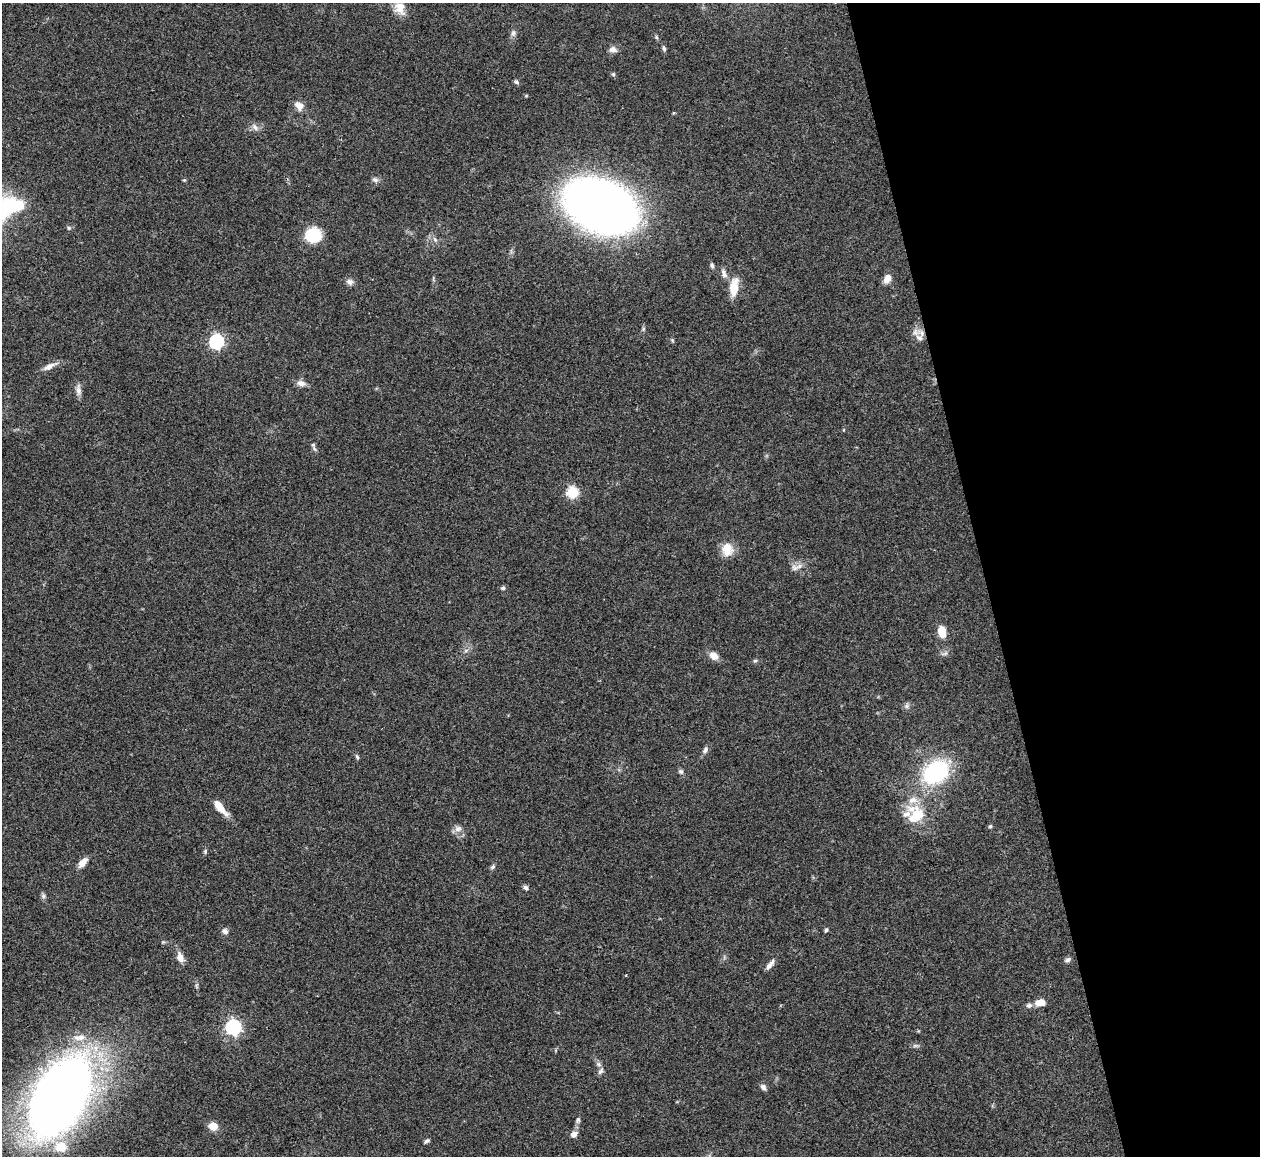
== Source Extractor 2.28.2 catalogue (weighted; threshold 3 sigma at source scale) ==
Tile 12 of 4 x 4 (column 4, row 3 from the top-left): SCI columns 3776-5033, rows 1413-2566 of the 5033 x 5015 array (HDU 1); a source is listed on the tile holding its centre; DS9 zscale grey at full resolution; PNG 1262 x 1158 px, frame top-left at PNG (2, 3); no overlay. Shown black and unused: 22% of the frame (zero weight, under 3 of 4 exposures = <1% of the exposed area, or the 3 px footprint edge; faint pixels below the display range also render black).
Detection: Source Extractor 2.28.2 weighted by HDU 2 'WHT'; one run over the whole footprint, this tile lists its part. Background 0.0492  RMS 0.0049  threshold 0.0219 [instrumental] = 3 sigma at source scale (4.5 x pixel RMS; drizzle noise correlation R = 1.50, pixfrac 1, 0.05/0.05 arcsec/px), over >= 5 px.
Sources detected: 69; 2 inside a brighter listed object's ellipse — not listed separately; the other 67 listed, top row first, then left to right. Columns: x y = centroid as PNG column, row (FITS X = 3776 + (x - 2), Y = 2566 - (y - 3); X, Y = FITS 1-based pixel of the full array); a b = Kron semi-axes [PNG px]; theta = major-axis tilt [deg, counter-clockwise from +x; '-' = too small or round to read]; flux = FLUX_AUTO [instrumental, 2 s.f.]
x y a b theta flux
400 8 17 13 -76 6.4
513 33 10 6 89 1.6
656 37 6 4 -71 0.69
613 49 10 7 -2 2.4
664 49 7 5 -79 1
613 74 6 5 - 0.7
516 82 7 5 -50 1
299 105 12 9 -37 3.7
255 127 11 7 -51 2.2
184 180 5 4 - 0.52
375 180 9 6 -24 1.4
601 206 46 30 -22 560
69 228 6 5 - 0.83
313 235 12 11 - 27
435 239 7 5 -67 1.4
712 265 7 5 -87 1
724 273 14 7 -70 2.4
887 278 8 6 62 5.4
350 282 9 7 -19 2
734 287 24 11 83 8.4
919 338 12 8 -40 3.3
672 340 5 4 - 0.61
216 341 6 6 - 100
49 366 18 7 27 3.5
301 383 11 7 -17 2.7
78 390 15 7 -87 2.6
313 445 8 5 -78 1.2
572 492 6 6 - 41
727 549 17 14 88 7.4
795 568 11 8 -11 2.5
503 588 5 5 - 1.1
942 631 10 7 -78 8.2
466 650 7 4 3 1
714 656 10 8 -40 4.1
755 661 5 5 - 0.75
907 706 8 6 66 1.4
705 750 10 6 53 1.6
357 757 7 4 -62 0.8
681 771 7 6 - 1.1
936 772 22 16 32 62
220 807 20 7 -50 7.4
916 814 22 20 -55 19
990 826 5 4 - 0.78
458 829 10 8 2 2.6
205 851 6 5 - 0.82
83 862 13 7 51 4.1
493 867 8 5 45 1
526 888 6 5 - 1.3
43 896 7 5 -48 1.1
826 930 6 4 54 0.85
225 931 7 6 - 1.8
180 957 12 7 -72 4
1067 960 9 6 24 1.3
770 964 16 5 51 2.4
1040 1002 12 8 7 4.6
233 1027 6 6 - 120
79 1037 18 8 6 5.4
915 1046 7 4 1 0.97
598 1064 8 6 -36 1.4
601 1071 10 6 52 1.5
763 1087 9 6 -51 1.7
60 1097 46 26 60 930
578 1120 9 5 81 1.2
213 1126 9 8 - 6.2
574 1134 8 6 43 3
426 1141 8 4 35 0.99
61 1147 17 14 -12 11